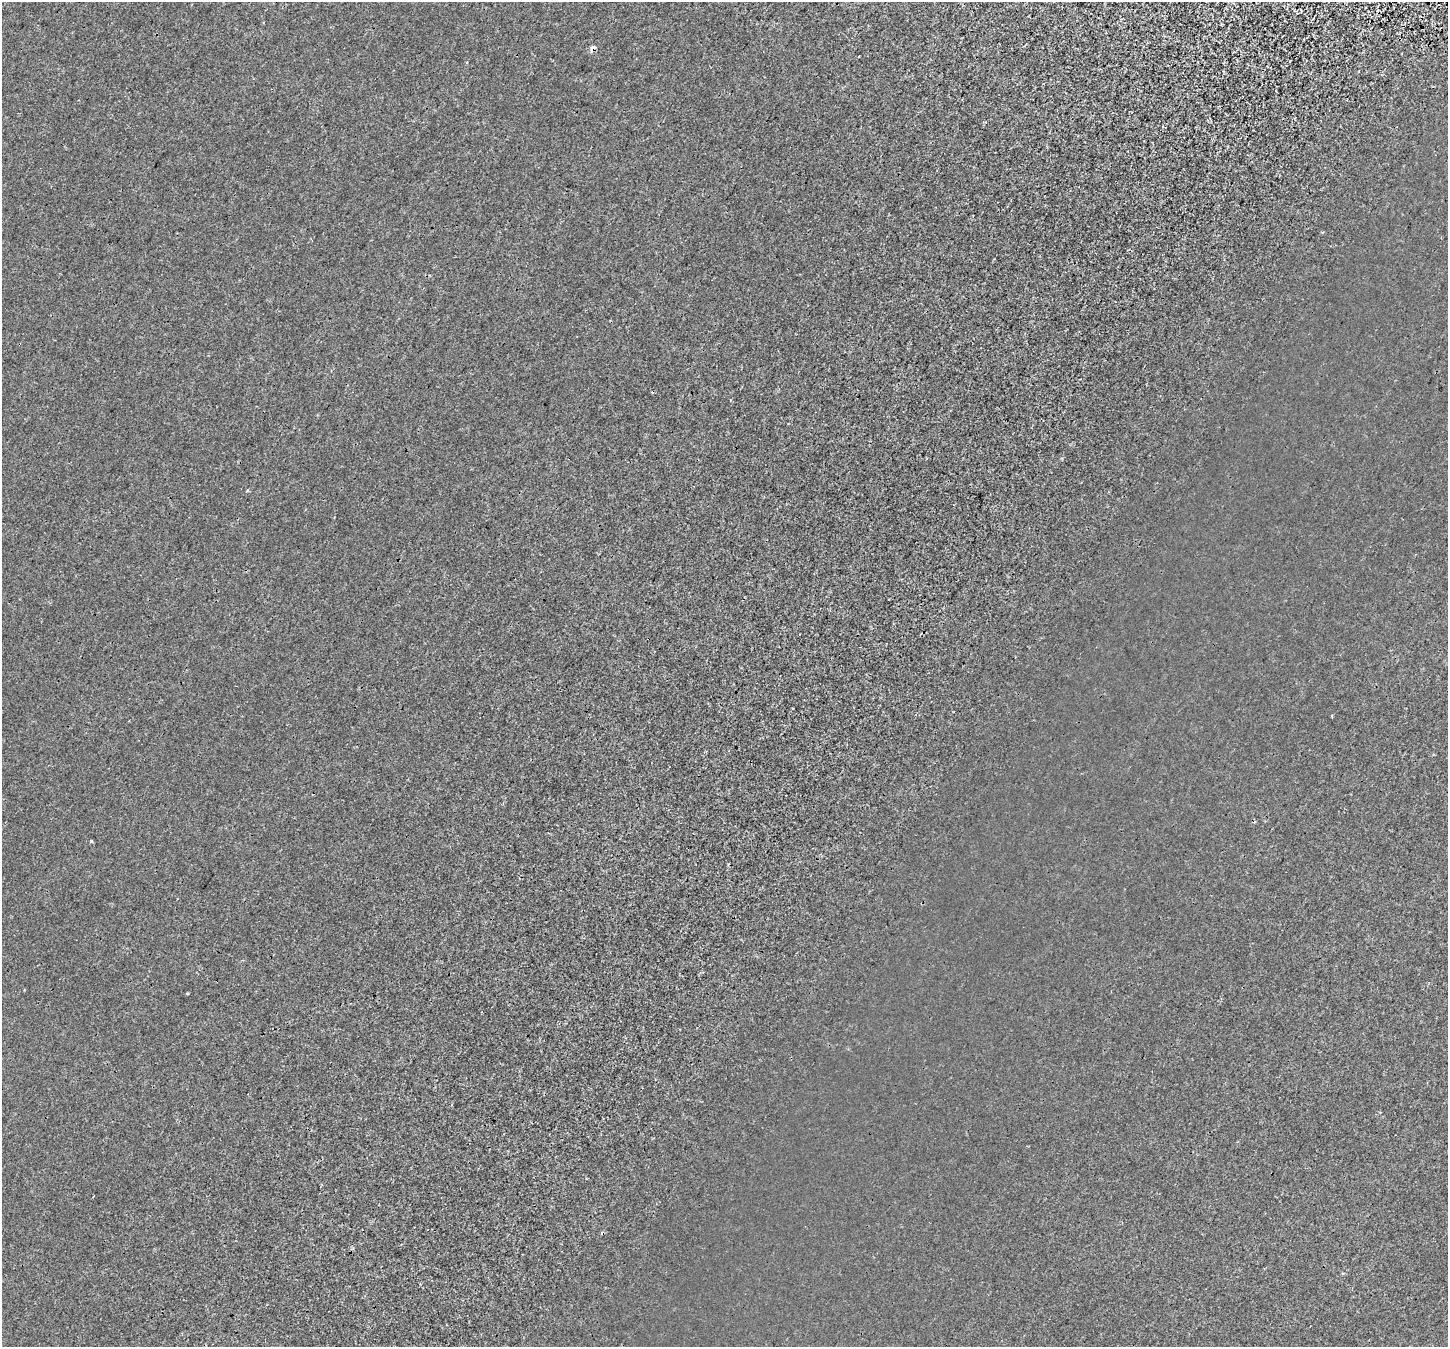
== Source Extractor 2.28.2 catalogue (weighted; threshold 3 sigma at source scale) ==
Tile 10 of 4 x 4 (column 2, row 3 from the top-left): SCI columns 1574-3019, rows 1686-3030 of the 6043 x 6121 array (HDU 1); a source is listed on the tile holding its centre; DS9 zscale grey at full resolution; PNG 1450 x 1349 px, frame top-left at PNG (2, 2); no overlay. Shown black and unused: <1% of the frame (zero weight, under 3 of 4 exposures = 9% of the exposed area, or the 3 px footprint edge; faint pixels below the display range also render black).
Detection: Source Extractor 2.28.2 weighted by HDU 2 'WHT'; one run over the whole footprint, this tile lists its part. Background 4.56e-04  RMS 0.0014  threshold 0.00613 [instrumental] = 3 sigma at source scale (4.5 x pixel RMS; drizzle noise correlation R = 1.50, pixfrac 1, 0.0396/0.0396 arcsec/px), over >= 5 px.
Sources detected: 4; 2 cosmic-ray / hot-pixel residue — not listed; the other 2 listed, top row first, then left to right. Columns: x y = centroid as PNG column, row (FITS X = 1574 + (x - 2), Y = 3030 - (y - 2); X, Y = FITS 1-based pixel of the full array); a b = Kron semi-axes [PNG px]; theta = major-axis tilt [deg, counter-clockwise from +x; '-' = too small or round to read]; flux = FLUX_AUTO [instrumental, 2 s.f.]
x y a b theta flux
593 48 8 6 54 0.48
91 841 4 3 - 0.23
Overlapping masked pixels (flux is a lower limit): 1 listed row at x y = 593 48